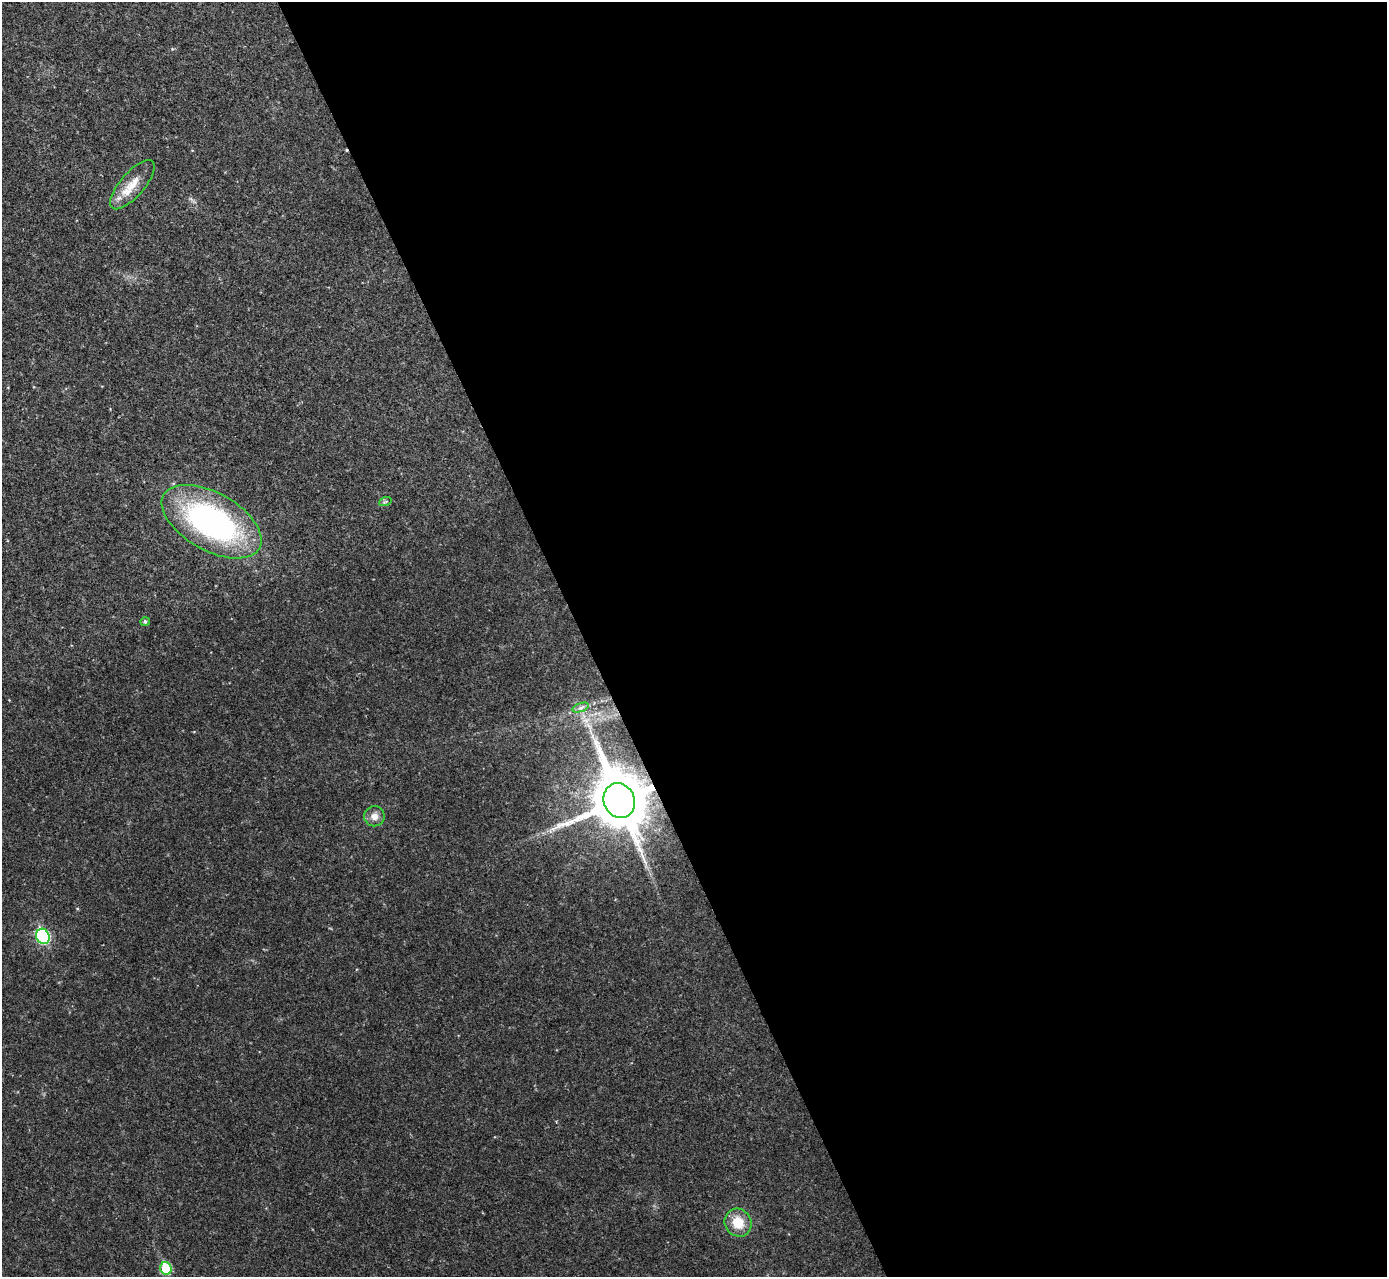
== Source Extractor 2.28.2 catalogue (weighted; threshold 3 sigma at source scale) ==
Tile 8 of 4 x 4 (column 4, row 2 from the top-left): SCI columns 4157-5541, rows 2701-3975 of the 5544 x 5529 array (HDU 1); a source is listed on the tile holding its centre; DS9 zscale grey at full resolution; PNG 1389 x 1279 px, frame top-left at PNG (2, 2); each listed source drawn as its Kron ellipse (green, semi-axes under 4 px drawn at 4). Shown black and unused: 58% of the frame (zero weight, under 2 of 3 exposures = <1% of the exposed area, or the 3 px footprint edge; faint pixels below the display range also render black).
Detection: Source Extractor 2.28.2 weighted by HDU 2 'WHT'; one run over the whole footprint, this tile lists its part. Background 0.0829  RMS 0.0087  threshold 0.0391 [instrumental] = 3 sigma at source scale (4.5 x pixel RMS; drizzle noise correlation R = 1.50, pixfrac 1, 0.05/0.05 arcsec/px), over >= 5 px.
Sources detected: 11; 1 cosmic-ray / hot-pixel residue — neither listed nor drawn; the other 10 listed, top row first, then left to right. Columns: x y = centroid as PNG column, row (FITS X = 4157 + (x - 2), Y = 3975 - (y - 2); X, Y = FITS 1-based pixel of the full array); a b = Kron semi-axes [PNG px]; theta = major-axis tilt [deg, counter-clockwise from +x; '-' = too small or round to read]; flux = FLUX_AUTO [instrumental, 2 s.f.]
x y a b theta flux
132 185 31 12 49 17
385 502 6 4 19 1.2
212 522 55 29 -29 220
145 622 5 4 - 2
581 708 9 4 19 2
619 801 18 15 -65 5900
374 816 10 10 - 6.7
43 936 8 6 -61 99
738 1223 14 13 - 19
166 1268 6 5 - 42
Overlapping masked pixels (flux is a lower limit): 1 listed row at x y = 619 801